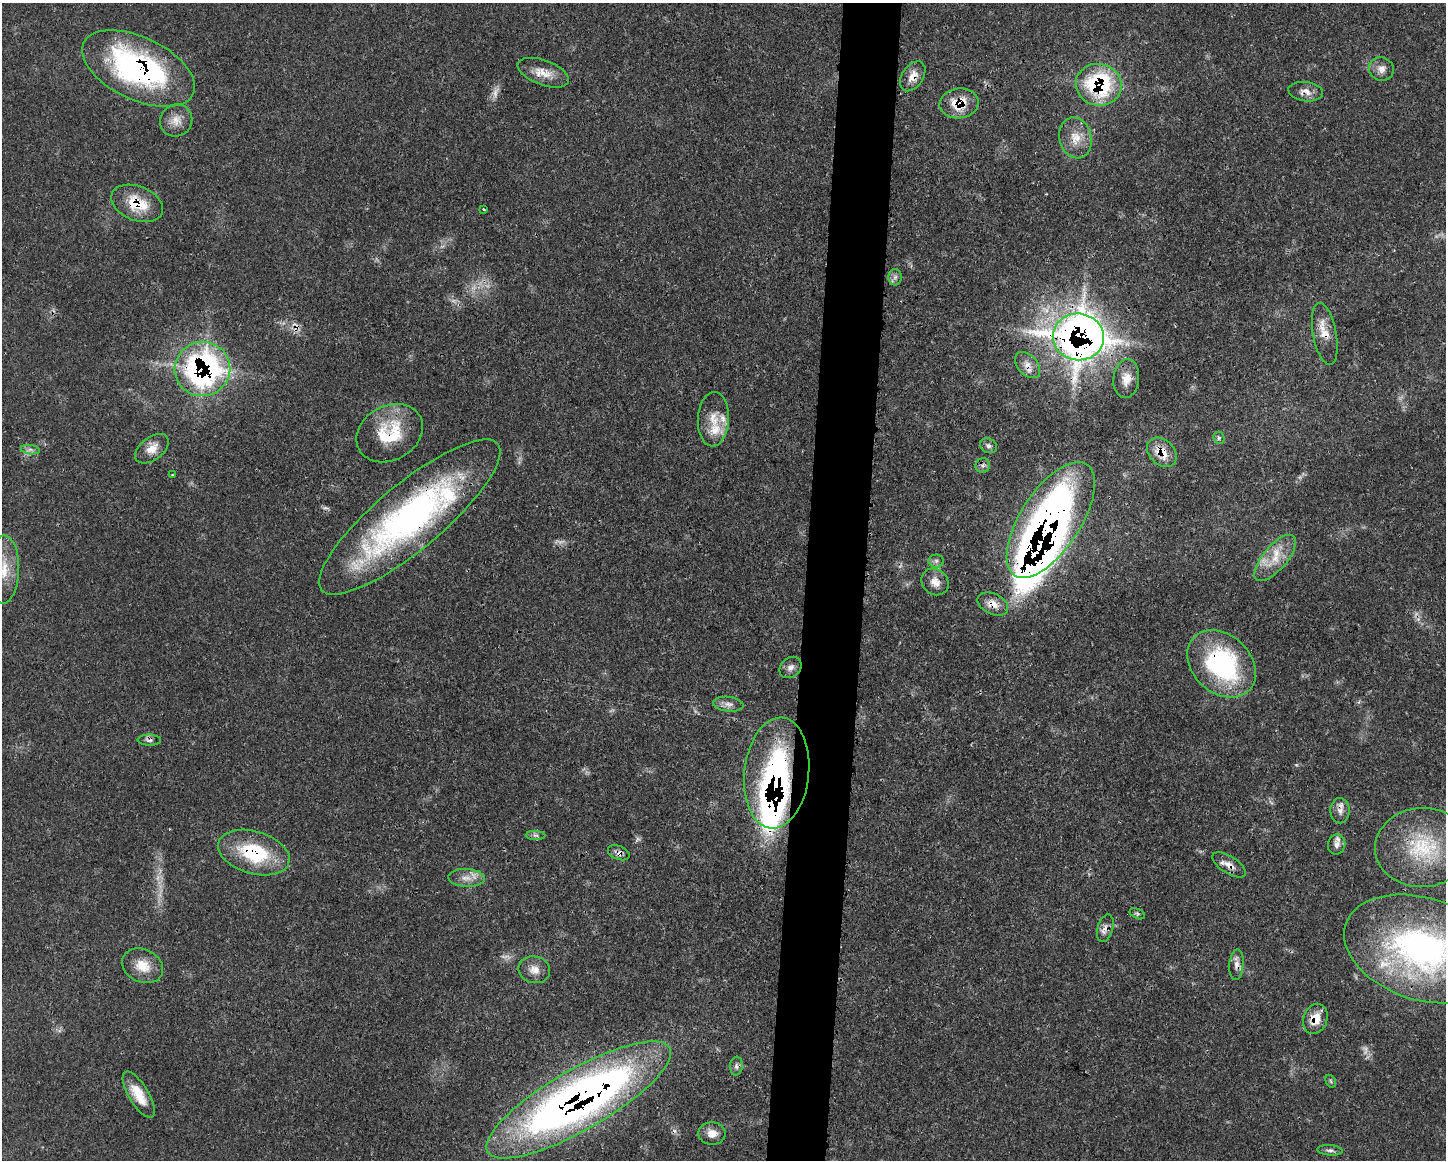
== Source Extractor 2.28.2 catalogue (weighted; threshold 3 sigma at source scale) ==
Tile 5 of 3 x 4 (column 2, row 2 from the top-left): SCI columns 1560-3003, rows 2334-3491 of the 4675 x 4660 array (HDU 1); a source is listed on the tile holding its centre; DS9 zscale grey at full resolution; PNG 1448 x 1162 px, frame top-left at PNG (2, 3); each listed source drawn as its Kron ellipse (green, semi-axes under 4 px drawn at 4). Shown black and unused: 4% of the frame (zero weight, under 3 of 4 exposures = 2% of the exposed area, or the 3 px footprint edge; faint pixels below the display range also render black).
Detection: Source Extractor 2.28.2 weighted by HDU 2 'WHT'; one run over the whole footprint, this tile lists its part. Background 0.0771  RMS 0.0035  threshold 0.0159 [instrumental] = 3 sigma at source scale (4.5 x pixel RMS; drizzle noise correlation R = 1.50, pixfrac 1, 0.05/0.05 arcsec/px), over >= 5 px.
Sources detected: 75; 7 too faint to see at this stretch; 1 inside a brighter object's white glare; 2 cosmic-ray / hot-pixel residue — neither listed nor drawn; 6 inside a brighter listed object's ellipse — not listed separately; the other 59 listed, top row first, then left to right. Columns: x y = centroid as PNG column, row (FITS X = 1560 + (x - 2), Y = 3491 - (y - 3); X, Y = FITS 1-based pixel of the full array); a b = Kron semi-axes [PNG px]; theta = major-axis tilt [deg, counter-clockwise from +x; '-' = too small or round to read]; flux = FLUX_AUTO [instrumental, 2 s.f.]
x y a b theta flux
138 68 60 31 -25 86
1381 69 12 11 - 2.8
543 73 27 12 -20 5.7
913 76 16 10 57 4.2
1099 85 23 21 -11 40
1306 92 17 9 -7 3
959 103 20 15 6 9.6
176 120 17 15 46 4.3
1076 138 21 16 -77 6.8
137 203 27 17 -21 12
484 209 4 3 - 0.39
895 277 8 6 86 1.3
1325 334 31 11 -79 5.9
1078 337 26 23 -6 470
1027 365 15 10 -48 3.3
202 369 28 27 - 98
1126 379 19 13 84 4.8
713 419 27 15 87 7.3
390 433 35 27 28 19
1219 438 6 5 - 0.83
988 446 9 7 -31 1.2
152 449 19 11 37 4.5
30 450 9 4 -8 1.2
1162 452 17 12 -45 7.3
983 466 7 7 - 1.2
172 475 3 2 - 0.27
410 517 114 33 40 120
1051 520 66 30 57 330
1275 558 28 12 50 8.5
936 561 8 6 -1 1.1
4 569 34 15 89 11
935 582 14 12 -43 3.9
993 604 16 10 -25 4.2
1222 664 38 29 -42 54
790 667 12 9 42 2
728 704 15 7 -6 2.3
149 740 12 5 -2 1.3
777 773 56 32 84 99
1340 811 12 9 -88 2.5
535 835 10 4 -1 0.98
1337 844 10 8 73 2
1423 847 48 39 3 30
254 853 37 21 -17 26
619 853 11 7 -21 1.7
1229 865 19 8 -33 3
466 878 18 9 -2 3.7
1137 914 8 5 -24 0.66
1105 928 14 7 74 2.2
1422 949 80 51 -18 110
1236 965 15 7 84 2.4
143 966 21 16 -26 7
534 970 16 13 -13 3.6
1315 1019 15 12 69 6.2
736 1066 9 6 85 1.3
1331 1081 7 4 -60 0.59
139 1095 26 10 -59 7.7
579 1100 105 30 30 300
712 1133 14 11 0 3.5
1330 1150 13 5 -4 1.2
Overlapping masked pixels (flux is a lower limit): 25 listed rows (the first 20) at x y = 138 68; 913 76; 1099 85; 1306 92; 959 103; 137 203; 1325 334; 1078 337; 1027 365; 202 369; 390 433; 1162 452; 410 517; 1051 520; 993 604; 1222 664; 777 773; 1340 811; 254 853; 619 853
Isophote crosses this tile's border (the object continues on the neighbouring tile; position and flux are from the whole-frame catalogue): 2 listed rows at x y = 4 569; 1422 949